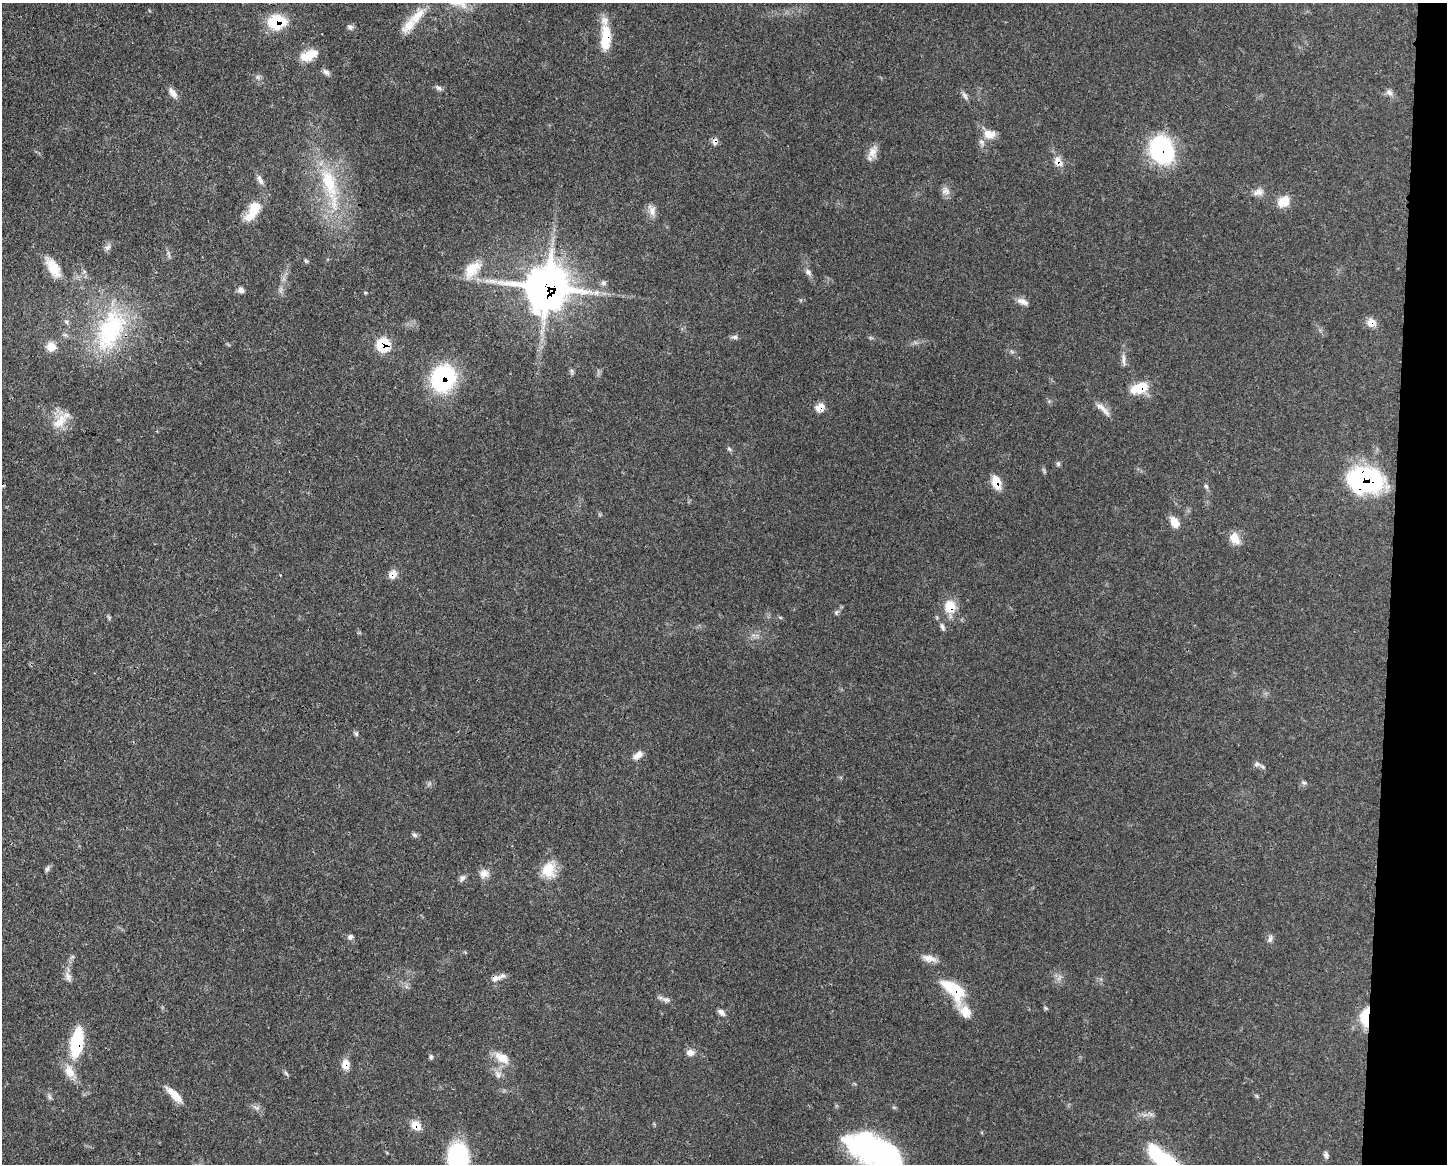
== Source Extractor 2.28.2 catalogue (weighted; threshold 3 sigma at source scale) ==
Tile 6 of 3 x 4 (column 3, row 2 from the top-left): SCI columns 3002-4446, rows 2329-3490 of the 4670 x 4658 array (HDU 1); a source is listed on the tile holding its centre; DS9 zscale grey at full resolution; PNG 1449 x 1166 px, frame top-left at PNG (2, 3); no overlay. Shown black and unused: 4% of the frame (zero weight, under 3 of 4 exposures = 1% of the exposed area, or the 3 px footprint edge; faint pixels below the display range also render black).
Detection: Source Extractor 2.28.2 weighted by HDU 2 'WHT'; one run over the whole footprint, this tile lists its part. Background 0.055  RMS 0.0032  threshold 0.0145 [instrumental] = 3 sigma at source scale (4.5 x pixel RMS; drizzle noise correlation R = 1.50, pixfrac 1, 0.05/0.05 arcsec/px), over >= 5 px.
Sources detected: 100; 3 too faint to see at this stretch — not listed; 4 inside a brighter listed object's ellipse — not listed separately; the other 93 listed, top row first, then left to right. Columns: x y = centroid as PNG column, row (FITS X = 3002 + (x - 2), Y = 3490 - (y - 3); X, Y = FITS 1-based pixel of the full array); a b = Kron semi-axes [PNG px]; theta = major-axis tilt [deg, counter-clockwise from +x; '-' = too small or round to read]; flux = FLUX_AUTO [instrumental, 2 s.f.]
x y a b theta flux
417 16 32 13 49 6.8
277 22 17 14 7 14
350 27 9 7 -46 0.97
606 37 32 11 88 10
309 55 20 10 22 6.2
326 72 10 6 -45 1.2
258 77 7 6 - 0.86
438 88 10 6 -33 0.95
1389 92 11 7 -26 1.4
173 93 15 7 -57 2
964 95 13 5 -65 1.1
989 134 16 11 -7 3.6
715 141 10 6 80 1.4
1161 150 27 23 -66 37
872 152 18 11 67 2.9
1058 161 14 10 -59 3
260 180 14 6 -63 1.5
329 183 54 20 -72 23
946 191 13 11 -42 1.9
1258 192 15 9 24 2.1
1284 201 17 13 36 4.4
254 210 34 12 54 7.6
652 210 16 9 -71 2.3
107 247 9 7 15 1.1
306 261 7 4 -49 0.53
53 268 26 12 -58 6.3
472 269 27 16 48 7.6
808 272 10 6 -47 1.3
603 283 8 6 -88 0.92
547 287 18 16 11 710
241 290 8 7 - 1.4
1023 301 15 7 -22 2
66 322 7 5 -65 0.75
1371 322 11 10 - 2.8
110 330 64 34 66 39
734 337 9 6 0 0.9
383 345 9 9 - 16
51 347 6 6 - 7.7
1123 360 19 5 -88 1.7
572 371 6 6 - 0.68
443 378 25 22 66 36
1139 388 20 10 18 9.2
820 407 11 9 29 3
1103 409 26 7 -43 2.6
60 421 25 12 50 5.8
729 449 6 5 - 0.57
1058 464 7 5 -87 0.61
1364 479 30 21 -8 63
996 482 14 9 -75 5.4
1206 486 7 5 -71 0.65
1175 522 11 7 -52 4.6
1235 538 15 11 -66 4.2
393 574 11 9 51 2.8
950 607 17 14 -86 6.2
836 612 7 4 66 0.61
109 617 8 4 -59 0.51
942 627 10 5 -71 1
356 734 7 5 -68 0.6
638 755 14 7 33 2.3
1257 764 10 6 -2 1.2
1304 782 8 4 -8 0.59
415 835 8 6 -32 0.77
47 869 9 5 65 0.82
548 870 21 18 82 7.5
484 873 13 12 - 2.5
462 878 10 7 54 1.1
350 937 7 7 - 0.97
1270 939 11 6 76 1.1
929 958 21 9 -14 2.8
68 977 16 7 -64 1.8
496 978 15 8 15 2.3
1059 978 8 5 45 1
953 989 30 14 -42 16
666 1000 12 6 -10 1.4
1046 1008 6 4 -88 0.43
721 1012 10 6 -41 1.4
1365 1017 22 10 85 8.5
77 1043 30 12 81 21
690 1052 11 8 -1 2
431 1057 6 5 - 0.61
502 1058 22 11 -32 4.7
346 1064 12 9 88 3.3
69 1071 19 13 -66 4.7
286 1073 9 4 -54 0.62
498 1074 12 8 -66 1.8
174 1095 21 7 -45 5.3
1257 1096 7 4 -53 0.43
257 1108 10 4 -25 1
416 1125 12 9 -30 3.9
874 1150 55 26 -24 77
1326 1155 8 6 -85 0.92
458 1158 29 19 -89 38
1167 1163 45 13 -40 41
Overlapping masked pixels (flux is a lower limit): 23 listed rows (the first 20) at x y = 277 22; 606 37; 715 141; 1161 150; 1058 161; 547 287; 1371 322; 110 330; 383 345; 443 378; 1139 388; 820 407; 1364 479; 996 482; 393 574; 950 607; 496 978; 953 989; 1365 1017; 77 1043
Isophote crosses this tile's border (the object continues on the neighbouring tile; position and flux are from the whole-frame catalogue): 3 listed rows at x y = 874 1150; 458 1158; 1167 1163